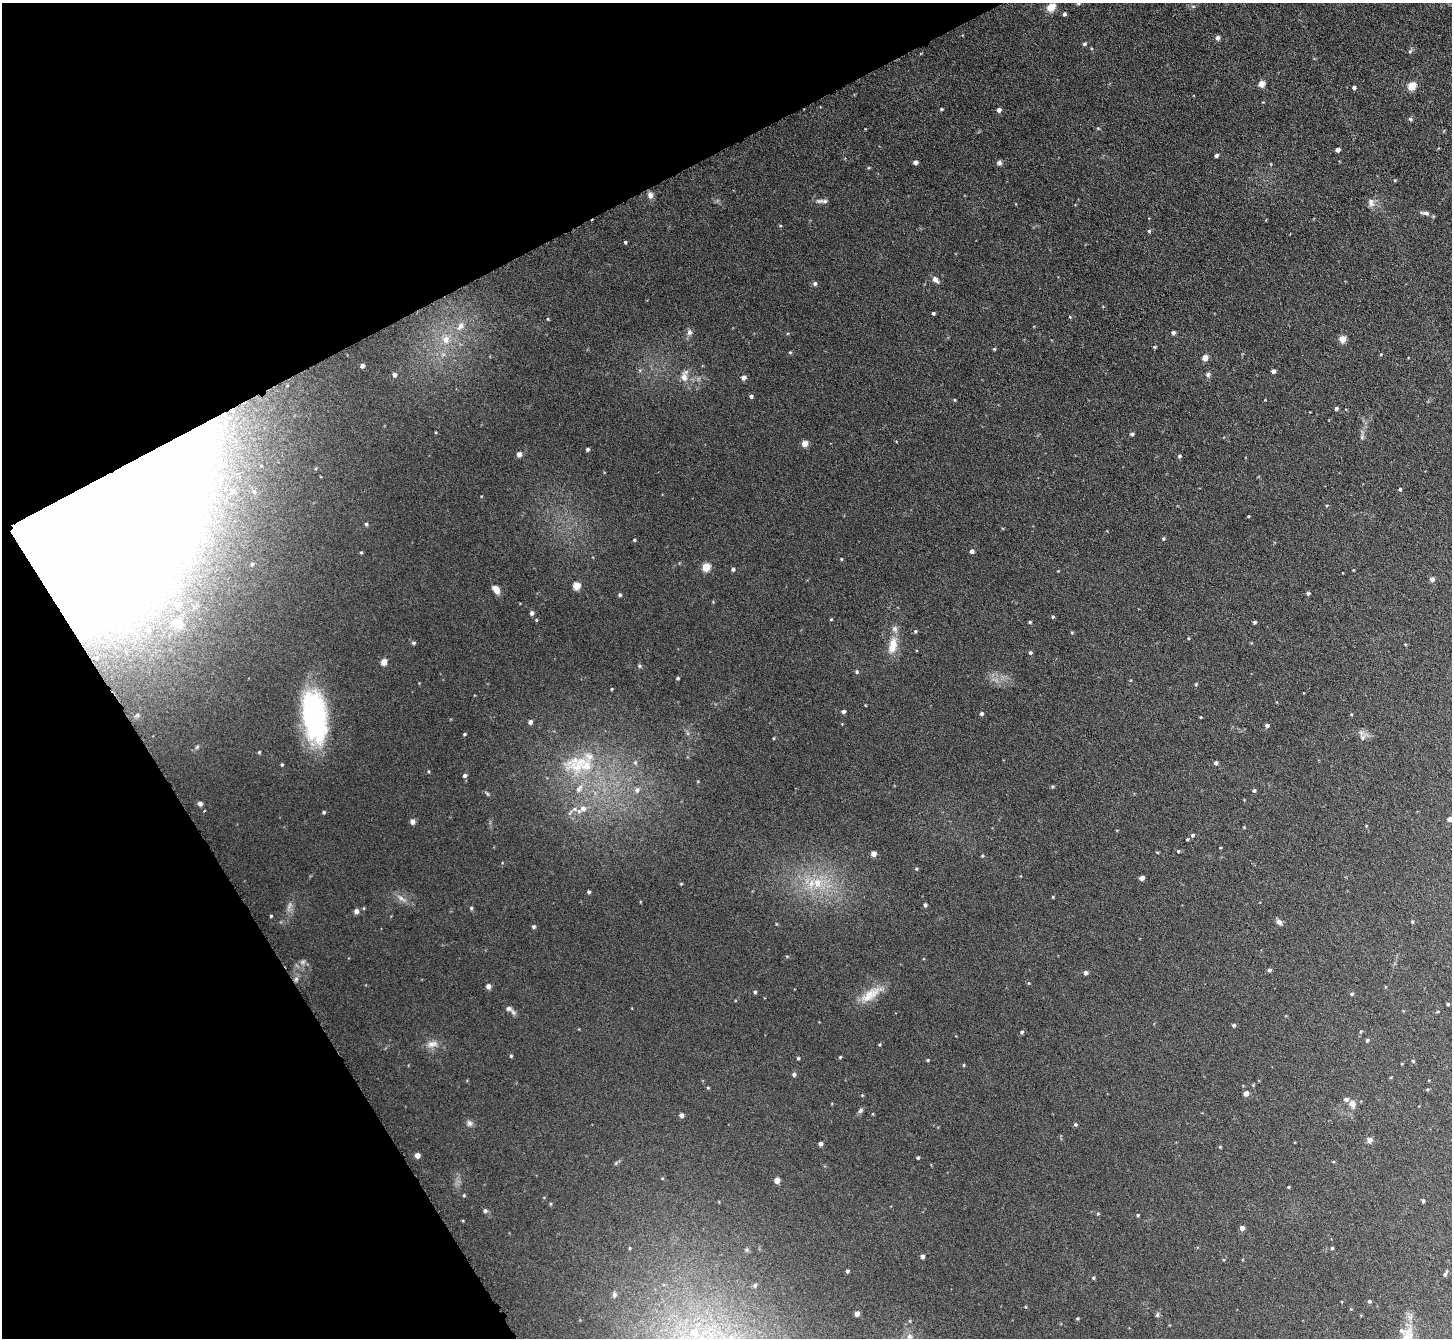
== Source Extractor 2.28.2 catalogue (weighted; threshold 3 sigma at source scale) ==
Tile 5 of 4 x 4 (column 1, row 2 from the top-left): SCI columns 6-1455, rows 2832-4167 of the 5811 x 5802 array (HDU 1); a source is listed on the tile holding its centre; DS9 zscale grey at full resolution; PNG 1454 x 1340 px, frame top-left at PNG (2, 3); no overlay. Shown black and unused: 25% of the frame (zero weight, under 3 of 6 exposures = <1% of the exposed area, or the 3 px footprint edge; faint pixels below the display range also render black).
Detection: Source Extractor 2.28.2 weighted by HDU 2 'WHT'; one run over the whole footprint, this tile lists its part. Background 0.0513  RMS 0.0047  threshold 0.0191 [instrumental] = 3 sigma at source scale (4.09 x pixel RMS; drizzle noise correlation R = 1.36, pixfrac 0.8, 0.05/0.05 arcsec/px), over >= 5 px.
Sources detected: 218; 1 too faint to see at this stretch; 2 inside a brighter object's white glare — not listed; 8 inside a brighter listed object's ellipse — not listed separately; the other 207 listed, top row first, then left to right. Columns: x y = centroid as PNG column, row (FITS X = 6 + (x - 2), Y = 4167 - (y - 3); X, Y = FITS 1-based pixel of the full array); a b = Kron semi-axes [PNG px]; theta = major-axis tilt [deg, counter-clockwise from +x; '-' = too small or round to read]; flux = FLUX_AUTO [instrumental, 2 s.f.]
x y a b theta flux
1078 3 5 4 - 0.76
1051 7 7 6 - 6.9
1064 14 5 5 - 0.86
1217 38 5 5 - 1.4
1084 44 5 4 - 0.67
1410 51 6 5 - 0.72
1261 84 6 5 - 3.6
1412 86 7 6 - 6.5
1354 88 4 4 - 1.2
941 109 4 3 - 0.45
999 110 4 4 - 1.6
1410 119 5 4 - 0.76
1098 128 5 5 - 0.45
1338 150 4 4 - 2
1216 155 4 3 - 1.2
915 162 5 4 - 1.5
999 163 7 6 - 1.1
1395 180 4 3 - 0.43
650 195 7 6 - 2
822 201 17 5 0 1.6
1371 203 12 8 -72 2.3
1425 213 13 6 -10 1.7
780 226 5 3 - 0.35
1149 231 5 5 - 0.58
625 242 3 3 - 0.53
935 280 8 5 -50 2.1
815 284 5 5 - 0.97
933 313 3 3 - 0.66
1070 317 5 3 - 0.32
548 319 4 4 - 0.39
461 326 9 7 71 2.2
689 332 8 7 - 1.6
1173 333 4 4 - 1.1
446 339 10 9 - 3.6
1342 339 4 4 - 9.2
1155 347 4 3 - 0.56
994 349 4 4 - 0.44
790 352 5 3 - 0.44
1381 354 4 3 - 0.38
1205 358 5 5 - 3.8
362 366 4 4 - 1.2
1273 371 4 4 - 1.6
1208 374 7 6 - 0.99
394 375 5 4 - 1.1
684 376 15 8 75 3.5
744 377 5 5 - 2
751 396 4 4 - 0.96
954 400 4 3 - 0.44
1336 408 4 4 - 0.87
1132 434 4 4 - 0.98
1362 437 6 5 - 0.78
805 444 5 5 - 3.7
587 449 4 3 - 0.69
519 454 5 5 - 2.2
1179 456 5 4 - 0.8
1400 489 4 3 - 0.64
254 492 7 6 - 1.4
114 495 163 87 34 420
1248 516 3 3 - 0.38
366 524 5 4 - 0.66
1163 539 4 4 - 0.56
203 540 4 3 - 0.41
634 540 3 3 - 0.49
972 551 4 4 - 1.6
361 552 4 4 - 0.47
841 559 3 3 - 0.37
252 564 4 4 - 0.54
706 567 6 6 - 6.4
733 569 4 4 - 0.93
1432 579 5 5 - 1.6
576 586 5 5 - 6.8
496 589 9 6 -55 3.7
1308 593 4 4 - 0.86
620 595 4 4 - 0.74
178 605 9 8 - 3
532 613 5 4 - 1.3
1053 617 4 4 - 0.53
831 619 4 4 - 0.39
536 620 4 4 - 0.39
1030 622 4 3 - 0.53
1255 622 3 3 - 0.71
177 623 23 16 -14 9.6
149 630 6 6 - 1
915 631 5 4 - 0.57
1072 633 5 3 - 0.4
1188 638 4 3 - 0.38
413 643 5 4 - 0.78
893 646 23 11 77 7
1030 652 4 4 - 0.72
384 662 5 4 - 5.7
639 666 6 5 - 0.64
857 672 5 4 - 0.71
678 678 4 3 - 0.66
1196 684 4 4 - 0.55
612 689 4 2 - 0.32
865 705 3 2 - 0.29
844 711 4 4 - 0.87
981 713 4 4 - 1.1
314 716 55 24 -83 71
1201 717 4 2 - 0.29
530 722 5 4 - 1.5
1267 725 4 4 - 1.3
464 734 4 3 - 0.48
1362 737 8 8 - 1.9
197 747 7 4 45 0.68
259 752 4 4 - 0.48
635 763 7 5 -69 0.88
1216 763 4 4 - 1.3
579 764 46 29 9 31
282 765 4 3 - 0.48
428 771 4 3 - 0.39
464 775 5 5 - 1
1053 786 5 3 - 0.5
637 790 8 7 - 1.7
1254 790 4 4 - 0.76
200 803 6 5 - 1.1
583 808 8 7 - 2.5
575 809 8 6 20 1.3
324 812 5 4 - 0.59
1450 819 4 4 - 2.8
412 821 5 5 - 2
1244 827 4 3 - 0.35
1192 835 5 5 - 0.78
1187 839 4 3 - 0.39
1220 848 3 2 - 0.34
1178 851 4 4 - 0.58
1157 852 4 3 - 0.33
873 854 4 4 - 2.6
982 856 4 3 - 0.44
916 869 4 3 - 0.42
1142 878 4 4 - 2.8
817 883 15 12 -80 8.3
681 884 4 4 - 0.41
589 892 3 3 - 0.71
1053 897 3 3 - 0.35
401 898 15 5 -36 2.1
925 905 5 4 - 0.68
364 908 5 3 - 0.37
471 908 5 4 - 0.62
356 911 5 4 - 2
271 916 4 3 - 0.41
1279 922 8 6 -31 1.6
1412 922 4 3 - 0.58
534 927 5 4 - 0.81
787 956 5 4 - 0.45
303 962 8 6 22 1.2
1269 970 5 4 - 0.79
1086 973 6 5 - 1
296 979 7 5 45 1.1
488 986 5 4 - 1.8
755 992 4 4 - 0.68
1352 994 4 4 - 0.78
870 995 34 12 36 8.2
1448 1004 4 3 - 0.59
508 1009 8 6 -6 1.6
1438 1011 5 2 - 0.41
1233 1025 4 4 - 0.93
1022 1032 5 4 - 0.76
1361 1032 5 3 - 0.44
1367 1040 4 4 - 0.64
432 1044 16 9 11 3.2
879 1044 4 3 - 0.43
511 1056 4 4 - 0.51
840 1057 4 3 - 0.44
798 1058 4 3 - 0.53
928 1060 4 3 - 0.45
1413 1061 4 4 - 0.48
964 1065 5 3 - 0.4
794 1074 5 4 - 1
1427 1089 4 4 - 0.47
1246 1093 5 5 - 2.6
862 1095 4 3 - 0.36
1352 1104 10 8 -79 2.5
860 1111 8 6 56 0.93
681 1115 5 5 - 1.3
469 1123 8 7 - 1.4
1075 1124 5 5 - 0.66
1370 1140 5 5 - 2.6
820 1143 4 4 - 1.9
1220 1147 4 3 - 0.4
417 1155 5 5 - 2.1
918 1158 4 3 - 0.68
1333 1162 4 3 - 0.37
777 1180 5 4 - 3.2
1288 1187 3 3 - 0.4
464 1195 4 4 - 0.49
1423 1201 4 3 - 0.76
485 1210 5 5 - 0.99
1098 1213 5 3 - 0.43
1138 1215 4 3 - 0.46
1242 1228 4 4 - 2.1
630 1248 4 3 - 0.42
1332 1248 4 3 - 0.55
747 1250 6 4 -72 0.57
922 1256 4 4 - 1.8
847 1271 4 4 - 0.78
1445 1274 9 4 58 0.86
1093 1278 4 4 - 0.59
755 1285 5 4 - 0.8
614 1295 7 6 - 0.97
1369 1301 4 4 - 0.77
857 1314 5 4 - 2.2
1157 1315 6 5 - 0.71
1077 1318 4 4 - 0.45
1402 1331 8 6 -49 1.4
694 1333 12 11 - 5.6
909 1337 10 8 -88 2.4
Overlapping masked pixels (flux is a lower limit): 1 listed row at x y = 114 495
Isophote crosses this tile's border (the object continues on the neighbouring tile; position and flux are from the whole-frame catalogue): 3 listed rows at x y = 1078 3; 1450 819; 909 1337